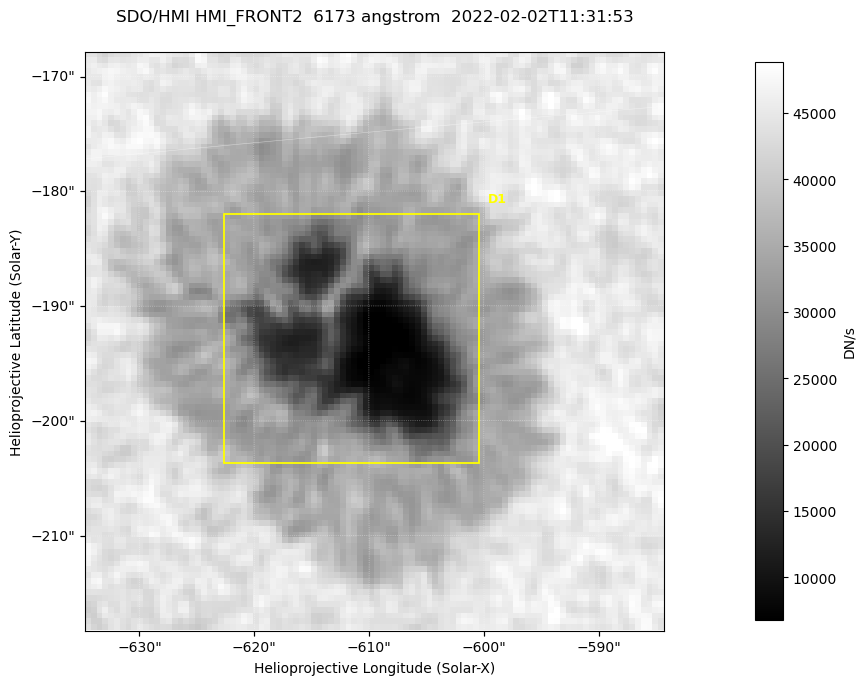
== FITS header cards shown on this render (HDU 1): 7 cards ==
TELESCOP= 'SDO/HMI '           / Telescope
INSTRUME= 'HMI_FRONT2'         / For HMI: HMI_SIDE1, HMI_FRONT2, or HMI_COMBINED
WAVELNTH=                6173. / [angstrom] Wavelength
DATE-OBS= '2022-02-02T11:31:53.300' / [ISO] Observation date {DATE__OBS}
CTYPE1  = 'HPLN-TAN'           / CTYPE1: HPLN
CTYPE2  = 'HPLT-TAN'           / CTYPE2: HPLT
BUNIT   = 'DN/s    '           / Physical Units

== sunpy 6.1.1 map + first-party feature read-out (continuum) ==
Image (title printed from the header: SDO/HMI HMI_FRONT2  6173 angstrom  2022-02-02T11:31:53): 100 x 100 px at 0.504 arcsec/px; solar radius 974 arcsec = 1932 px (partial field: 0.1% of the solar disc is inside the frame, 100% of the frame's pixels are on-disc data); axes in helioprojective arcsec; data unit DN/s (BUNIT, on the colour bar)
Orientation: roll -0.0702 deg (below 1 deg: not rotated)
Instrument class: CONTINUUM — white-light / continuum photospheric image (CONTENT/OBS_TYPE)
Dark features (sunspots / pores): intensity divided by the frame's on-disc median (partial field: no limb-darkening profile); reference = the frame's on-disc median (the 8%-of-disc-diameter window exceeds this field); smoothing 3 px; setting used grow <= 0.7, no closing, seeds <= 0.7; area >= 9 px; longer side >= 3 px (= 1.5 arcsec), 3 px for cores <= 0.7; partial field; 1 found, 1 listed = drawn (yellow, D1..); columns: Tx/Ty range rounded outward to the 2 arcsec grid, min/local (2 s.f., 1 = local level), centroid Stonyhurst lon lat
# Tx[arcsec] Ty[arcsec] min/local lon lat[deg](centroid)
D1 -624..-600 -204..-182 0.13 -41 -16